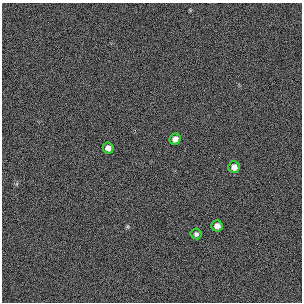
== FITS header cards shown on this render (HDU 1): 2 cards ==
NAXIS1  =                  300 / length of original image axis
NAXIS2  =                  300 / length of original image axis

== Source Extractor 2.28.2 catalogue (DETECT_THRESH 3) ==
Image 300 x 300 px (HDU 1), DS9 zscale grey, 1 PNG px = 1 image px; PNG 304 x 304 px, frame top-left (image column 1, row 300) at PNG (2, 3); each listed source drawn as its Kron ellipse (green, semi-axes under 4 px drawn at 4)
Background 384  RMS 66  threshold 199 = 3 sigma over >= 5 px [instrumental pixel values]
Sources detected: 5; all 5 listed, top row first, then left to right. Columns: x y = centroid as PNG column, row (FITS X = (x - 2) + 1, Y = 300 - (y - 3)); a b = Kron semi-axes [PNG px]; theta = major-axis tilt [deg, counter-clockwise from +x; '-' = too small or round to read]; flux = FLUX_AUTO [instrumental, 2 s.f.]
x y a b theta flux
175 139 6 5 - 25000
108 148 5 5 - 25000
234 167 5 5 - 26000
217 226 6 5 - 26000
196 234 5 5 - 11000